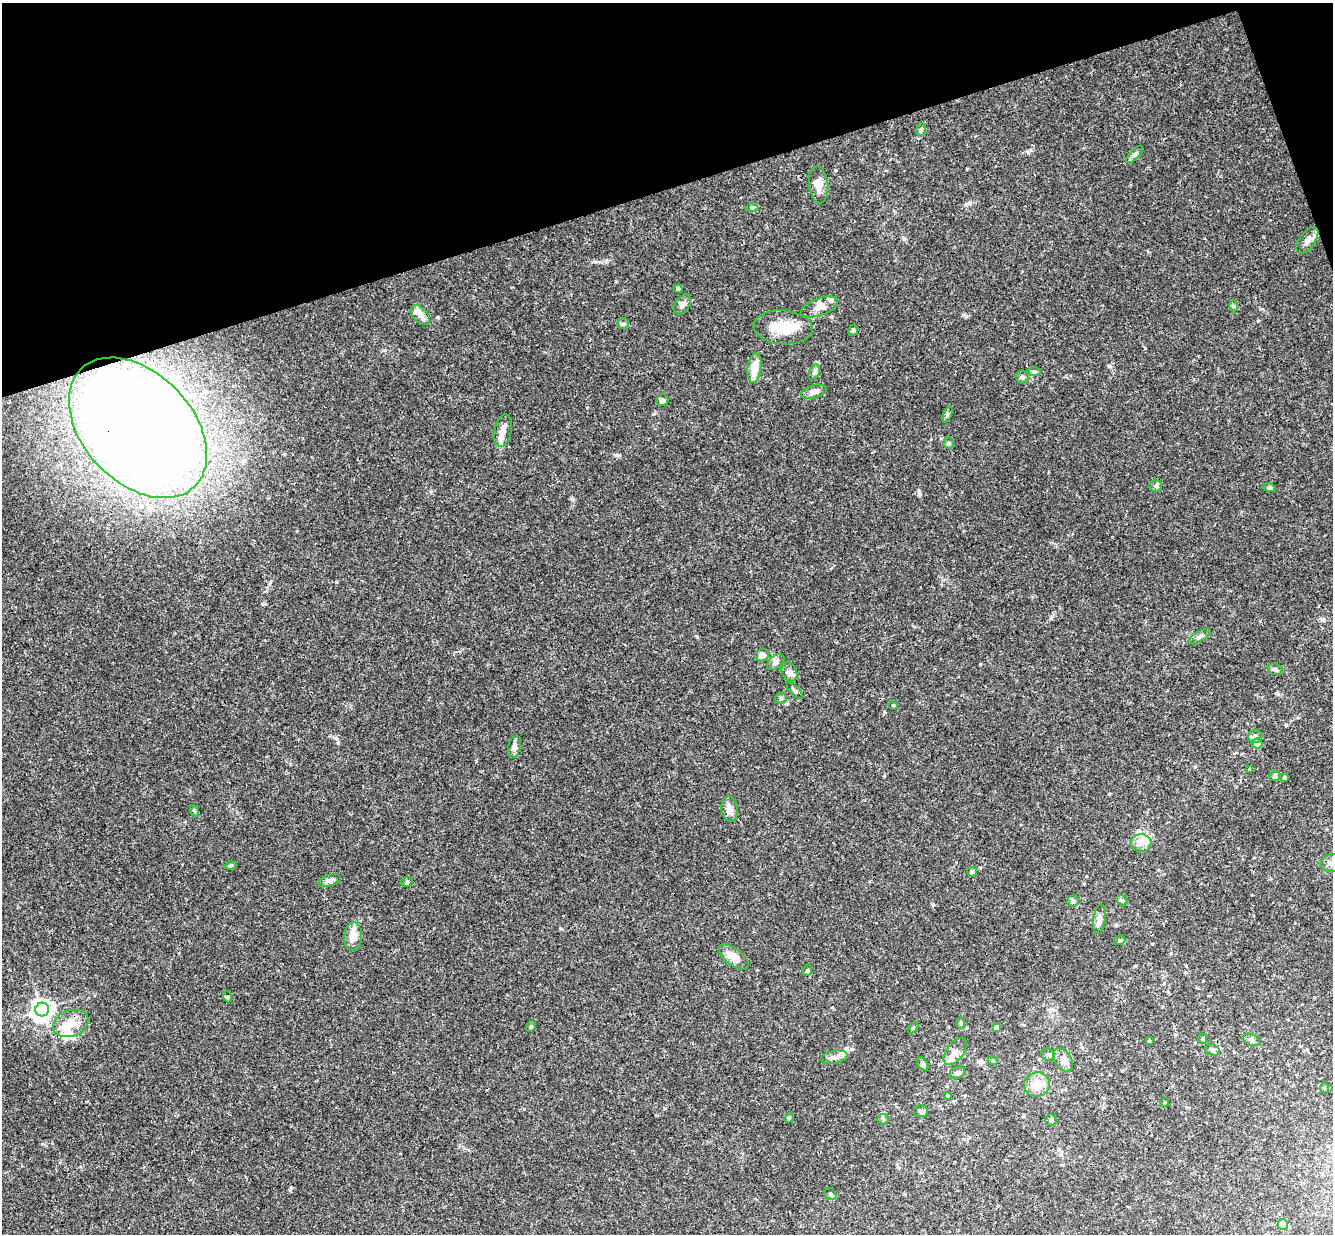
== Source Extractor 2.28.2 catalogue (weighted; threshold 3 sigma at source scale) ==
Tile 3 of 4 x 4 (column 3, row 1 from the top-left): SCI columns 2722-4052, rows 3990-5221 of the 5439 x 5390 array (HDU 1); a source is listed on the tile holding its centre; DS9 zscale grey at full resolution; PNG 1335 x 1236 px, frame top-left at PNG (2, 3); each listed source drawn as its Kron ellipse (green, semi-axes under 4 px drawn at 4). Shown black and unused: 16% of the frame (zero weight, under 3 of 4 exposures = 6% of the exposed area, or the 3 px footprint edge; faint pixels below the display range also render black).
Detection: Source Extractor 2.28.2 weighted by HDU 2 'WHT'; one run over the whole footprint, this tile lists its part. Background 0.0512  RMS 0.0029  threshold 0.0131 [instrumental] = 3 sigma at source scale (4.5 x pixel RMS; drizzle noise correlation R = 1.50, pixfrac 1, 0.05/0.05 arcsec/px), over >= 5 px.
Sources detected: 88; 1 inside a brighter object's white glare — neither listed nor drawn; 5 inside a brighter listed object's ellipse — not listed separately; the other 82 listed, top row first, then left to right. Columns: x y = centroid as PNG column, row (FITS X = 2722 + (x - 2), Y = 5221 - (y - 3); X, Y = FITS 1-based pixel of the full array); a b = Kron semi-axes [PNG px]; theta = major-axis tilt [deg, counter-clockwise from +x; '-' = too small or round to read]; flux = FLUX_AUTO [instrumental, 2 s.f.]
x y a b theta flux
921 129 6 5 - 0.53
1134 155 11 4 45 0.8
819 185 18 9 -84 2.8
752 207 6 4 -1 0.44
1307 240 15 8 54 1.9
678 289 4 4 - 0.79
682 305 11 7 57 1.1
1234 306 6 4 -89 0.39
819 307 19 8 20 2.3
420 315 12 7 -46 1.5
623 324 6 5 - 0.52
783 327 29 17 -4 7.8
853 330 6 4 72 0.51
754 368 15 6 82 4.6
1034 371 6 4 0 0.48
814 372 8 5 69 0.72
1022 377 6 6 - 0.72
814 392 13 6 15 1.5
662 400 6 6 - 0.89
947 414 9 3 69 0.44
138 428 82 54 -46 570
503 430 16 8 78 2.2
949 443 5 5 - 0.45
1156 486 6 6 - 0.79
1269 487 6 4 -18 0.45
1199 636 13 5 29 0.93
762 655 7 6 - 2
776 662 10 6 38 1
1275 669 8 5 -16 0.62
789 672 10 7 -67 1.2
795 690 10 4 -47 0.65
781 698 5 5 - 0.46
893 705 4 4 - 0.3
1255 737 7 6 - 1.1
1257 744 5 5 - 7.5
514 747 11 6 77 1.4
1250 769 4 3 - 0.26
1275 776 5 5 - 0.65
1284 777 3 3 - 0.46
730 809 12 8 -82 1.9
194 811 6 4 -61 0.37
1141 843 10 9 - 2.1
1332 863 12 8 9 2.1
231 865 6 4 1 0.34
972 872 5 5 - 0.7
330 880 11 5 17 1.1
407 882 6 5 - 0.5
1122 900 6 4 -32 0.67
1073 901 5 5 - 0.54
1099 919 15 6 81 1.7
353 936 14 9 86 3.6
1120 940 6 4 16 0.47
734 957 17 8 -37 3.5
808 970 6 4 70 0.35
228 997 5 3 - 0.28
42 1009 7 6 - 170
71 1023 18 13 20 4.6
961 1023 6 4 90 0.4
531 1026 6 4 63 0.42
997 1027 4 4 - 1.8
913 1028 6 4 46 0.35
1203 1039 5 4 - 0.46
1149 1040 3 2 - 0.32
1251 1040 9 5 -26 0.81
1212 1050 7 5 -24 0.72
955 1051 16 8 54 2.3
1048 1055 6 6 - 0.83
834 1057 13 6 9 1.6
1063 1060 13 8 -58 2.1
993 1061 5 3 - 0.3
923 1064 7 5 -57 0.76
957 1073 8 6 21 0.94
1037 1084 13 12 - 5
1325 1088 5 3 - 0.3
947 1095 3 3 - 0.27
1165 1102 4 3 - 0.27
921 1111 7 6 - 0.72
789 1118 5 4 - 0.34
883 1119 5 5 - 0.45
1051 1120 6 5 - 0.44
830 1194 7 5 -45 0.74
1283 1225 5 5 - 3.7
Overlapping masked pixels (flux is a lower limit): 1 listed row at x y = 138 428
Isophote crosses this tile's border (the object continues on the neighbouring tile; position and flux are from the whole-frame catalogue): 1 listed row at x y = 1332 863
Unlisted compact peaks at least as high as the median listed source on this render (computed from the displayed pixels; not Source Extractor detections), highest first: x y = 919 493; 617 455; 263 604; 1109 366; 966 316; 1286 725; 933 905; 980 664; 572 500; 336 738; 904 239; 969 203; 697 637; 1028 153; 1258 321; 1278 694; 1109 794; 665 1108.